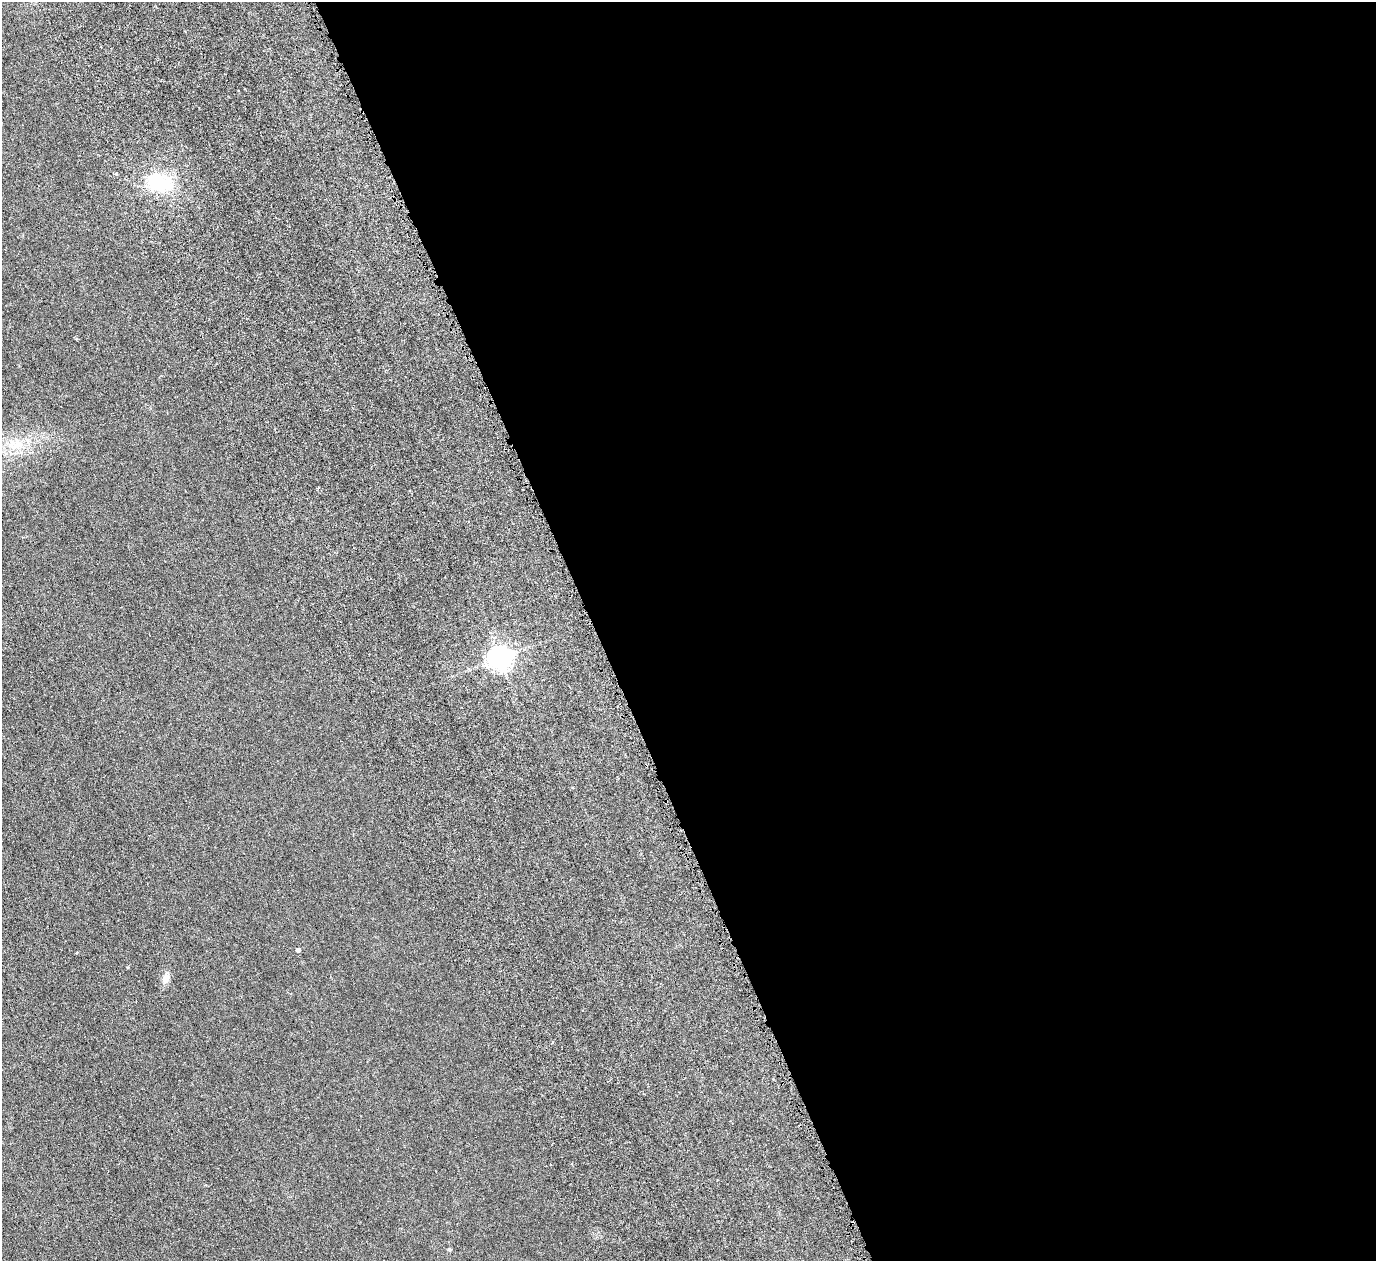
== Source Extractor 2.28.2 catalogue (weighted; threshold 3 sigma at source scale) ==
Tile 8 of 4 x 4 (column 4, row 2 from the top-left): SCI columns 4440-5813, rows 2998-4256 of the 6128 x 6110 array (HDU 1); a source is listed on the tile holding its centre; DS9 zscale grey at full resolution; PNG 1378 x 1263 px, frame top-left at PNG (2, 2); no overlay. Shown black and unused: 57% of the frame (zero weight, under 4 of 8 exposures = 20% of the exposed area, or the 3 px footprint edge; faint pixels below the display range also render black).
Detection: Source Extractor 2.28.2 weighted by HDU 2 'WHT'; one run over the whole footprint, this tile lists its part. Background 0.00281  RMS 0.0015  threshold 0.00606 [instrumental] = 3 sigma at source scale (4.09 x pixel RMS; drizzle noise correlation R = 1.36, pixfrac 0.8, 0.05/0.05 arcsec/px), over >= 5 px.
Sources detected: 6; all 6 listed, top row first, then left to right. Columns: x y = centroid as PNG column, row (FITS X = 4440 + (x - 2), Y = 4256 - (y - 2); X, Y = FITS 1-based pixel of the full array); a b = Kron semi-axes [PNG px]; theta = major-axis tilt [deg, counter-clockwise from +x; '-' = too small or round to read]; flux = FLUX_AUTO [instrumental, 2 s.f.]
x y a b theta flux
159 182 36 23 -12 6.3
18 444 17 11 2 1.9
499 658 7 7 - 100
298 950 4 4 - 0.44
166 978 15 9 77 0.83
449 1249 5 4 - 0.14